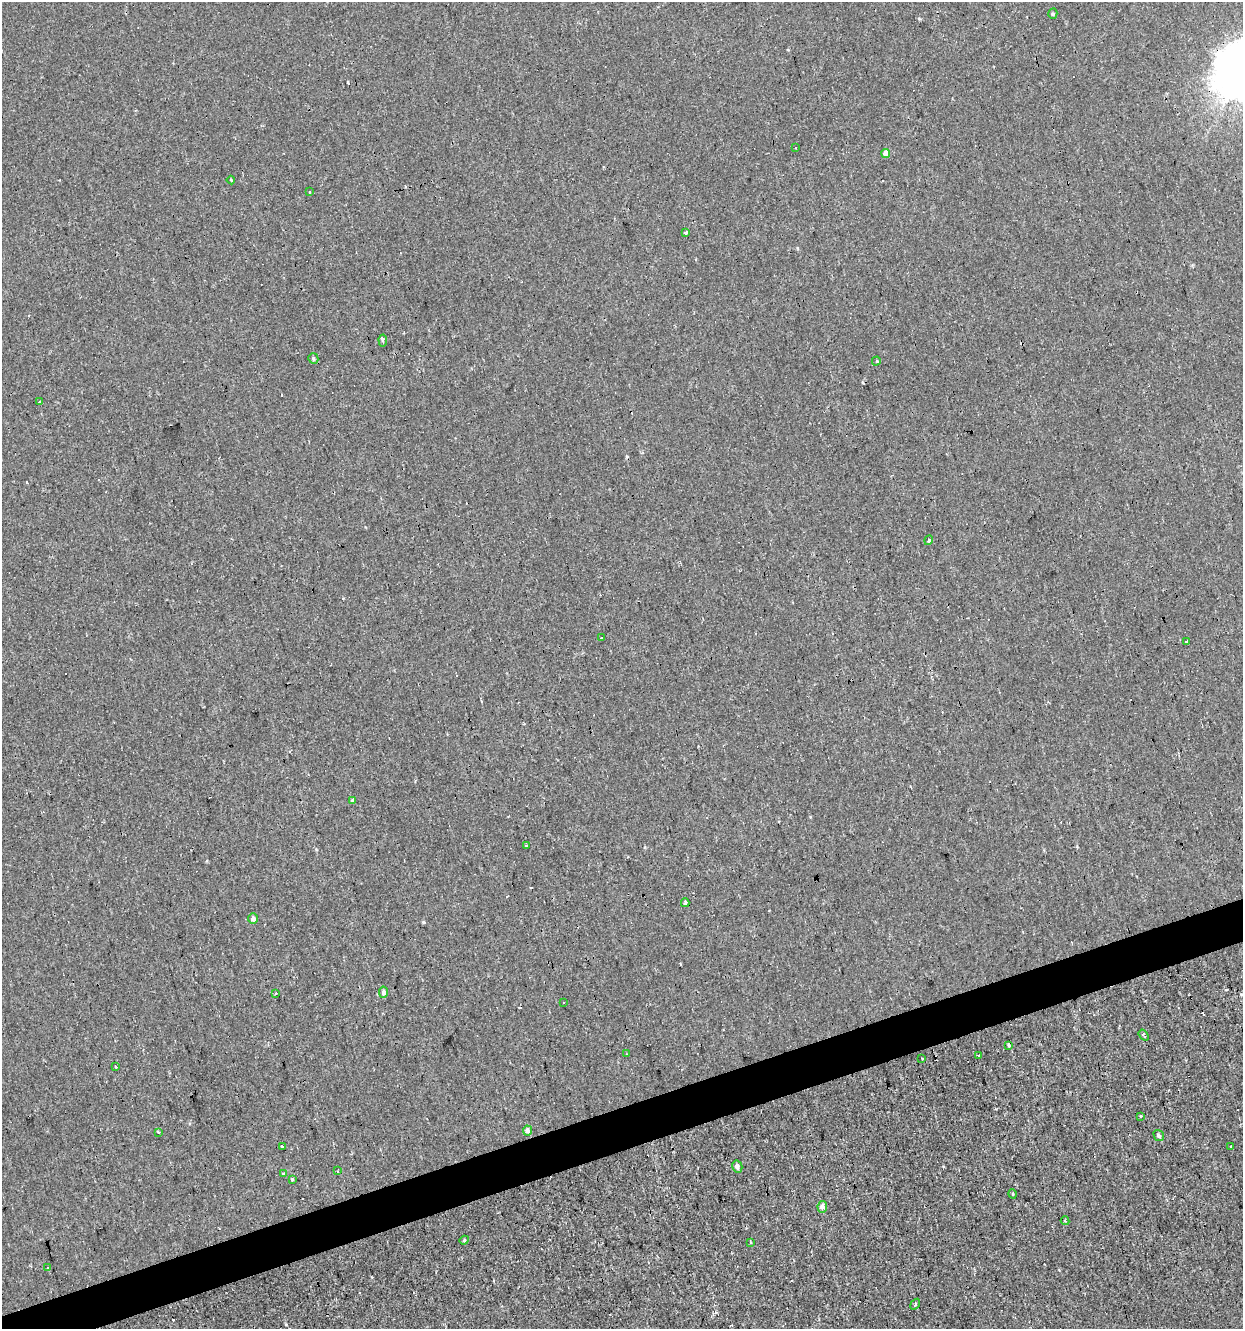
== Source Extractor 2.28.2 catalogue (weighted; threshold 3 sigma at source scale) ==
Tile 7 of 4 x 4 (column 3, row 2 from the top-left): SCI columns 2537-3777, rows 2655-3981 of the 5123 x 5308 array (HDU 1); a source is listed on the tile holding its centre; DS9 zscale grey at full resolution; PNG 1245 x 1331 px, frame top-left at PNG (2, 2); each listed source drawn as its Kron ellipse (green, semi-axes under 4 px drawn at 4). Shown black and unused: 3% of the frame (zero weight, under 2 of 3 exposures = <1% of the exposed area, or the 3 px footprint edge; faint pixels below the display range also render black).
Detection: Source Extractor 2.28.2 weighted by HDU 2 'WHT'; one run over the whole footprint, this tile lists its part. Background -2.46e-04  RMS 0.0043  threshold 0.0194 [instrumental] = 3 sigma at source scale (4.5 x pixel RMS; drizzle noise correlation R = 1.50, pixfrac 1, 0.0396/0.0396 arcsec/px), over >= 5 px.
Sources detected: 55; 12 cosmic-ray / hot-pixel residue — neither listed nor drawn; the other 43 listed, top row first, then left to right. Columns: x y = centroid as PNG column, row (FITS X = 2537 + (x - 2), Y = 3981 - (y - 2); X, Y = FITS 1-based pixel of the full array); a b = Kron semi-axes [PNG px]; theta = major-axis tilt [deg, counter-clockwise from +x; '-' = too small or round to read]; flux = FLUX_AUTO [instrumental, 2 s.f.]
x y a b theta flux
1053 14 5 4 - 0.62
795 148 3 3 - 8.7
886 153 4 4 - 4
231 180 4 3 - 0.42
310 191 3 3 - 0.94
685 233 3 3 - 3.7
383 340 6 3 -86 1
313 358 5 5 - 0.85
876 361 4 3 - 0.55
40 402 3 3 - 1.2
929 540 5 3 - 0.97
601 637 3 3 - 0.96
1187 641 3 3 - 0.81
353 801 4 3 - 1.3
526 846 3 3 - 1.9
685 903 4 3 - 3.5
253 919 5 5 - 1.4
383 992 5 4 - 1.7
276 993 3 2 - 0.38
564 1003 3 3 - 1.9
1144 1035 6 4 -52 1.3
1009 1045 4 3 - 1.4
626 1054 3 2 - 0.39
978 1056 3 3 - 12
922 1058 3 2 - 0.38
116 1067 3 3 - 0.88
1141 1116 3 3 - 4.2
527 1130 5 4 - 2.4
158 1132 3 3 - 2
1159 1135 6 5 - 0.94
283 1146 3 3 - 1
1231 1147 3 3 - 6.3
737 1166 6 5 - 1.6
338 1171 3 2 - 0.32
283 1173 3 3 - 8
292 1180 3 3 - 5.5
1013 1194 5 3 - 0.36
822 1207 6 5 - 2.2
1065 1221 4 3 - 0.55
464 1240 5 4 - 0.51
750 1242 3 3 - 0.69
48 1268 3 3 - 0.72
915 1304 6 3 54 0.46
Unlisted compact peaks at least as high as the median listed source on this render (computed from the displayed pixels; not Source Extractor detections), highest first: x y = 423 922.